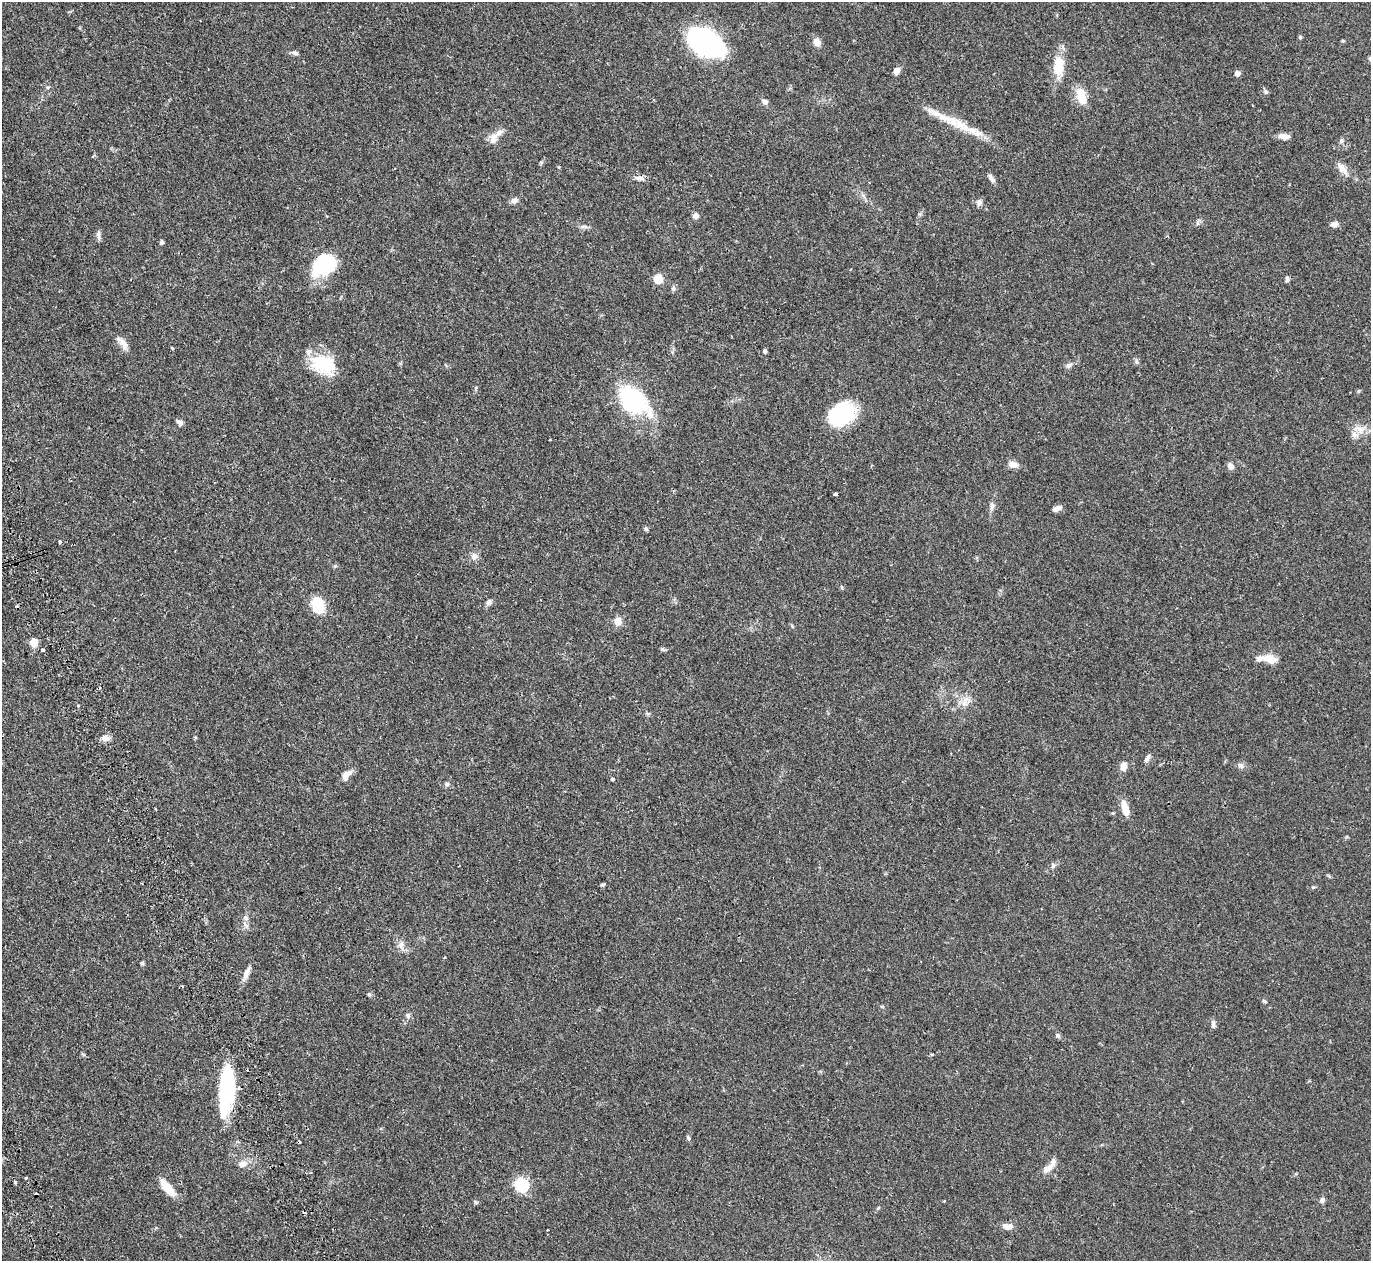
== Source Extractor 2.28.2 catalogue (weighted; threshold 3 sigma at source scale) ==
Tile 7 of 4 x 4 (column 3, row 2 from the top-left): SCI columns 3069-4437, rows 2994-4252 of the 6129 x 6111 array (HDU 1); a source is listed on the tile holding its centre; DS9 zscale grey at full resolution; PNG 1373 x 1263 px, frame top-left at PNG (2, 2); no overlay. Shown black and unused: <1% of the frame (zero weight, under 2 of 3 exposures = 11% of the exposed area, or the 3 px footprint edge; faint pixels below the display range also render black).
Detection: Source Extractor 2.28.2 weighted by HDU 2 'WHT'; one run over the whole footprint, this tile lists its part. Background 0.0542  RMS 0.0046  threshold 0.0205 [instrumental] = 3 sigma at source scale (4.5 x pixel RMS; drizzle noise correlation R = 1.50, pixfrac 1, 0.05/0.05 arcsec/px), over >= 5 px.
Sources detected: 103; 2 inside a brighter object's white glare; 5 cosmic-ray / hot-pixel residue — not listed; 5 inside a brighter listed object's ellipse — not listed separately; the other 91 listed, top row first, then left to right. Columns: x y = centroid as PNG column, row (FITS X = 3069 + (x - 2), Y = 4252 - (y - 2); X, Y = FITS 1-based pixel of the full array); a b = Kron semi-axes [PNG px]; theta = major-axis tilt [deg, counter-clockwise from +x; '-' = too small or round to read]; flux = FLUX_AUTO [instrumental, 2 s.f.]
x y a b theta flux
1300 37 5 4 - 0.6
706 42 27 16 -30 140
817 42 10 9 - 2.7
295 53 9 5 -11 1.2
1058 66 26 14 88 10
896 71 8 6 62 2.6
1237 73 6 6 - 1.6
47 87 6 4 -11 0.66
1266 92 7 6 - 0.93
1081 96 18 9 -76 8.7
765 102 8 6 -31 1.5
948 119 55 10 -27 13
1284 136 12 6 -6 3
494 138 17 10 74 3.9
1341 140 6 6 - 0.97
541 163 6 4 72 0.6
559 167 4 3 - 0.38
1342 169 17 9 -50 3.7
639 178 16 5 -5 2
991 178 13 5 -51 1.7
514 200 9 6 25 1.9
979 202 8 8 - 1.6
695 216 7 7 - 1.9
1334 224 9 6 4 1.7
583 226 10 4 0 1.2
98 235 14 5 -84 1.4
161 242 6 4 87 0.79
327 264 18 15 -85 27
658 279 11 10 - 4.6
1287 279 8 4 89 0.96
673 289 7 6 - 0.98
122 343 21 8 -51 3.3
172 348 4 3 - 0.55
765 351 4 4 - 0.99
324 364 28 19 -26 20
1069 365 9 5 20 1.2
476 388 6 4 89 0.54
633 400 39 24 -40 41
841 414 25 18 34 37
179 422 9 5 -50 1.5
1360 429 18 9 -6 4.3
1013 464 11 7 -8 3.1
1230 466 7 6 - 2.4
835 494 4 3 - 1.7
992 507 13 5 84 1.6
1057 508 11 5 20 2.1
646 529 6 5 - 0.7
60 542 3 3 - 1.4
474 556 10 8 -78 2
841 587 6 4 -87 0.48
489 602 9 6 45 1.4
318 605 22 15 -73 9.1
618 621 8 7 - 4.2
34 642 5 5 - 13
662 649 6 5 - 0.62
43 650 3 3 - 2
1269 659 20 9 -12 5.6
965 701 17 8 71 3.6
78 706 3 3 - 0.45
105 738 10 8 -9 2.4
1147 758 12 5 62 1.4
1240 765 8 8 - 1.5
1123 766 9 7 78 3.2
346 775 16 9 50 3.5
612 779 4 3 - 2.5
447 784 7 6 - 1
1125 808 18 7 -76 5.6
1053 865 8 5 89 0.96
603 885 5 4 - 0.63
246 918 9 7 -59 1.5
401 945 11 9 77 2.5
142 963 5 4 - 0.75
246 974 20 6 71 2.8
369 995 6 4 -19 0.62
1264 1001 7 4 -27 0.66
408 1015 7 6 - 1.1
1213 1024 11 5 -86 1.2
1057 1035 7 5 -46 0.99
226 1090 48 16 84 38
688 1138 8 4 -72 0.74
242 1164 12 8 21 2.9
1049 1168 18 9 34 3.2
26 1178 3 3 - 1.5
15 1182 3 3 - 1.5
522 1185 6 6 - 67
167 1188 20 8 -49 7.8
1322 1200 7 6 - 1.2
475 1202 7 4 -87 0.58
878 1208 6 3 71 0.45
1008 1226 14 7 -3 2.9
547 1230 3 3 - 0.81
Overlapping masked pixels (flux is a lower limit): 1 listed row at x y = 226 1090
Unlisted compact peaks at least as high as the median listed source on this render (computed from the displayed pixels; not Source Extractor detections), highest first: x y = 1313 887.